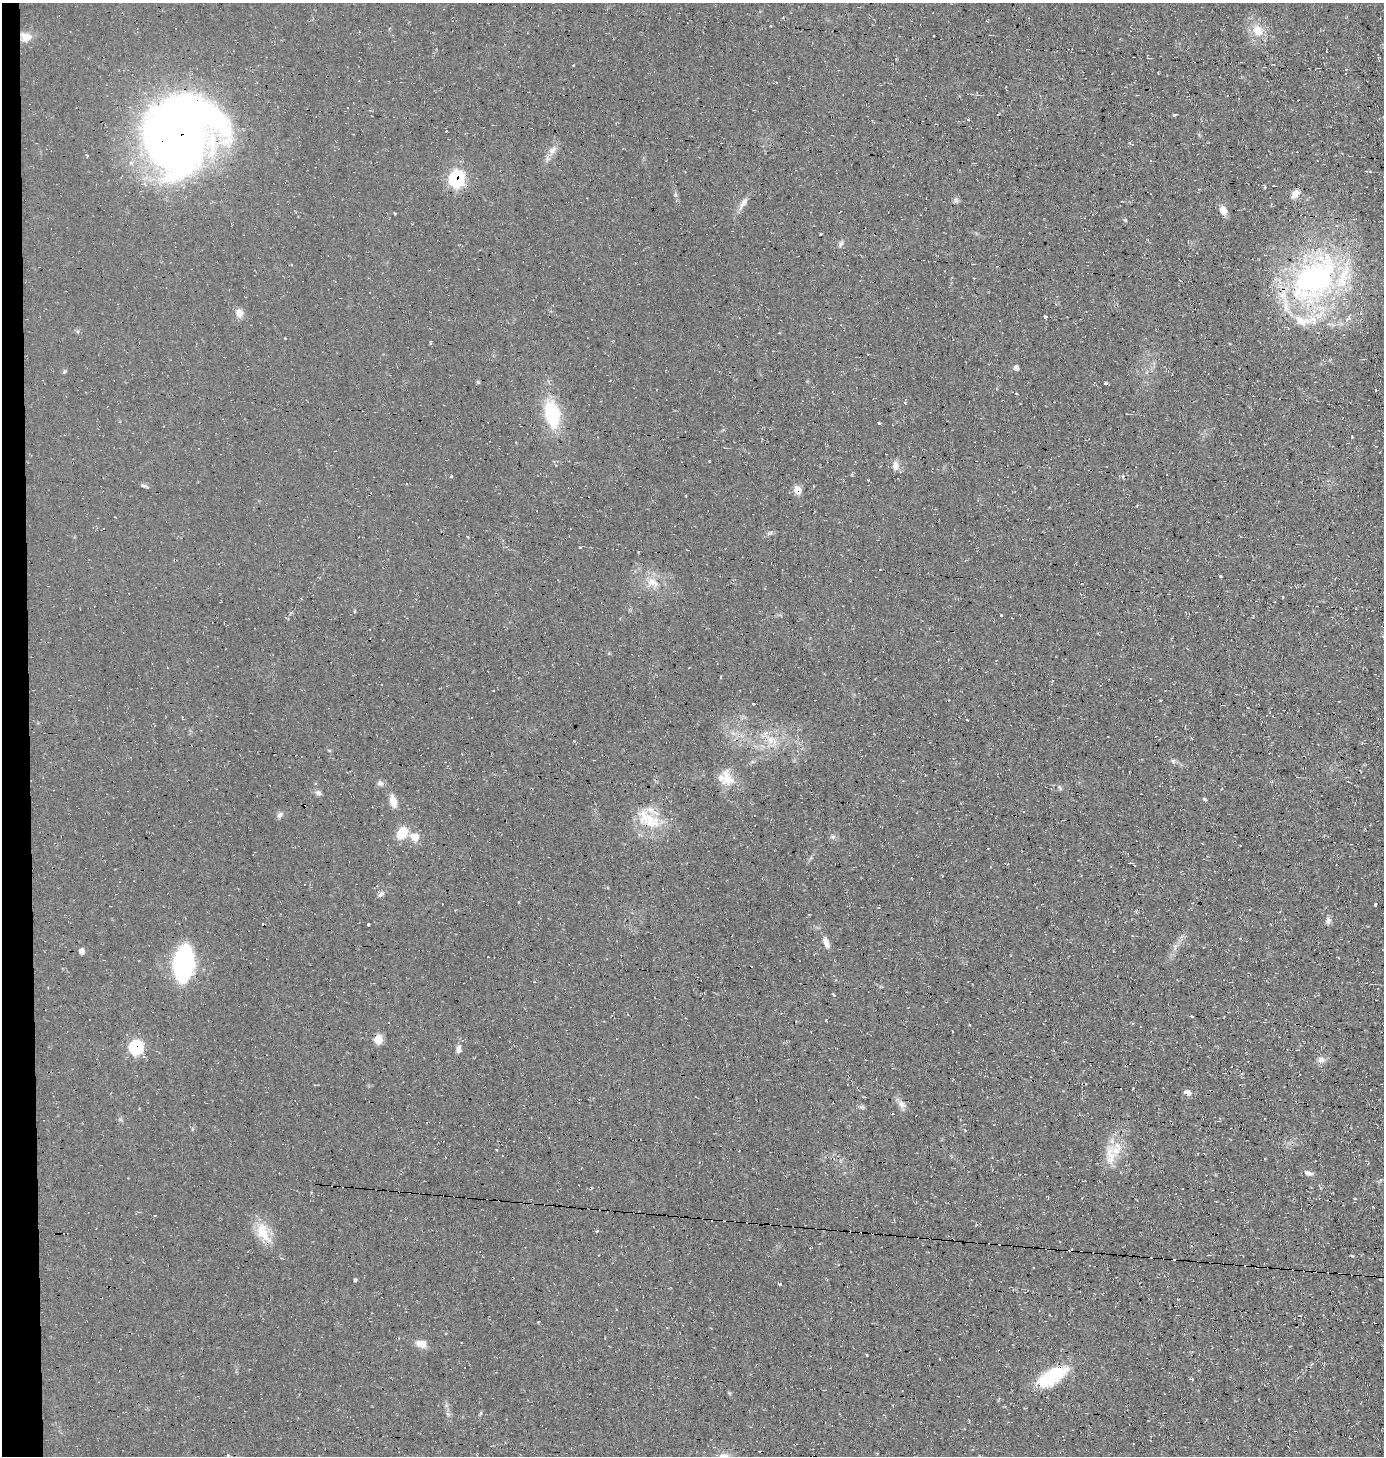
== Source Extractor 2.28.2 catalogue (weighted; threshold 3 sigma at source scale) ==
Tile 4 of 3 x 3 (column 1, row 2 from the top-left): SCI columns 151-1532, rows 1454-2907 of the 4393 x 4360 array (HDU 1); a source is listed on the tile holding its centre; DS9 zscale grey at full resolution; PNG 1386 x 1458 px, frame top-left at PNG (2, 3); no overlay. Shown black and unused: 2% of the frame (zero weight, under 2 of 3 exposures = <1% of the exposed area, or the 3 px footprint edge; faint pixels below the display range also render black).
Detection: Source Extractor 2.28.2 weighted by HDU 2 'WHT'; one run over the whole footprint, this tile lists its part. Background 0.0466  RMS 0.0094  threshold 0.0422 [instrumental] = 3 sigma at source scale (4.5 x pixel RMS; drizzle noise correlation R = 1.50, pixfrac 1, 0.05/0.05 arcsec/px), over >= 5 px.
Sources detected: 96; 11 cosmic-ray / hot-pixel residue — not listed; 8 inside a brighter listed object's ellipse — not listed separately; the other 77 listed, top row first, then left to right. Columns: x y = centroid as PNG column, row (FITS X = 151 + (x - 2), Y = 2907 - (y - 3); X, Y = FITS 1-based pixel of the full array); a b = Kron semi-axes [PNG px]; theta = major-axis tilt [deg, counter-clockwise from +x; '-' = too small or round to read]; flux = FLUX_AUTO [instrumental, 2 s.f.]
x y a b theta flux
1258 30 12 10 -53 14
26 37 15 11 -14 9
573 65 3 3 - 2
1175 114 3 3 - 22
181 135 74 62 46 880
552 150 12 7 58 5.5
87 155 3 2 - 1.4
456 179 8 7 - 180
1295 194 11 8 47 6.5
956 201 9 5 -64 2.1
743 203 21 6 56 6.3
1223 210 9 7 -67 8.4
1125 220 5 4 - 0.97
820 234 3 3 - 1.6
841 244 9 5 72 2.3
1315 278 71 48 42 230
239 313 12 9 -82 5.5
1045 317 4 4 - 0.93
1348 319 8 4 27 3.4
1016 368 4 4 - 4.7
64 372 6 4 59 1.2
1106 383 3 3 - 2.4
552 414 25 13 -77 58
1352 437 3 3 - 2.1
895 466 11 7 85 5.5
451 476 4 3 - 0.98
1123 477 5 3 - 1.2
144 485 8 4 -9 1.9
797 490 7 6 - 12
772 532 7 4 47 1.7
467 536 3 3 - 2.2
1220 576 3 3 - 2.5
652 582 18 11 -33 12
355 611 5 3 - 0.82
1001 615 3 3 - 13
753 704 3 2 - 2.4
770 740 12 8 -72 8.3
727 778 24 15 -67 15
381 783 9 7 -47 2.9
1060 788 8 3 -57 1.5
318 793 9 6 -12 2.6
1204 799 4 3 - 1.6
393 801 14 7 -74 9.1
280 815 9 6 41 2.6
649 818 38 18 -41 30
402 833 14 10 52 18
415 837 12 10 -38 8.6
833 837 6 5 - 1.9
381 894 12 4 46 2.6
1375 905 3 3 - 1.1
878 908 4 2 - 0.65
1328 920 10 6 85 2.9
826 943 16 7 -71 5.5
81 951 5 4 - 6.4
183 963 25 13 83 170
833 994 6 3 -45 0.95
1192 1016 3 3 - 8.6
378 1039 6 5 - 28
459 1047 8 6 57 3.1
136 1048 7 7 - 110
1321 1059 10 8 -11 4.4
1133 1088 3 2 - 0.89
1187 1092 8 5 -18 6.1
901 1104 12 8 -42 5.3
862 1107 7 4 -18 1.6
965 1130 4 3 - 0.92
1117 1149 25 13 67 19
1309 1173 11 6 -12 3.4
1380 1180 5 5 - 1.4
155 1215 3 2 - 0.82
262 1231 23 17 88 19
596 1231 4 3 - 1.1
355 1280 3 3 - 1.6
780 1283 3 2 - 2.1
421 1344 14 9 -11 7.3
867 1355 3 2 - 0.93
1052 1376 28 13 30 62
Overlapping masked pixels (flux is a lower limit): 7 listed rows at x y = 26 37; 181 135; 456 179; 1315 278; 797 490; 378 1039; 136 1048
Unlisted compact peaks at least as high as the median listed source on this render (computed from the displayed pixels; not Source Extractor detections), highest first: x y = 368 924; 879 423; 1173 761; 1352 1256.